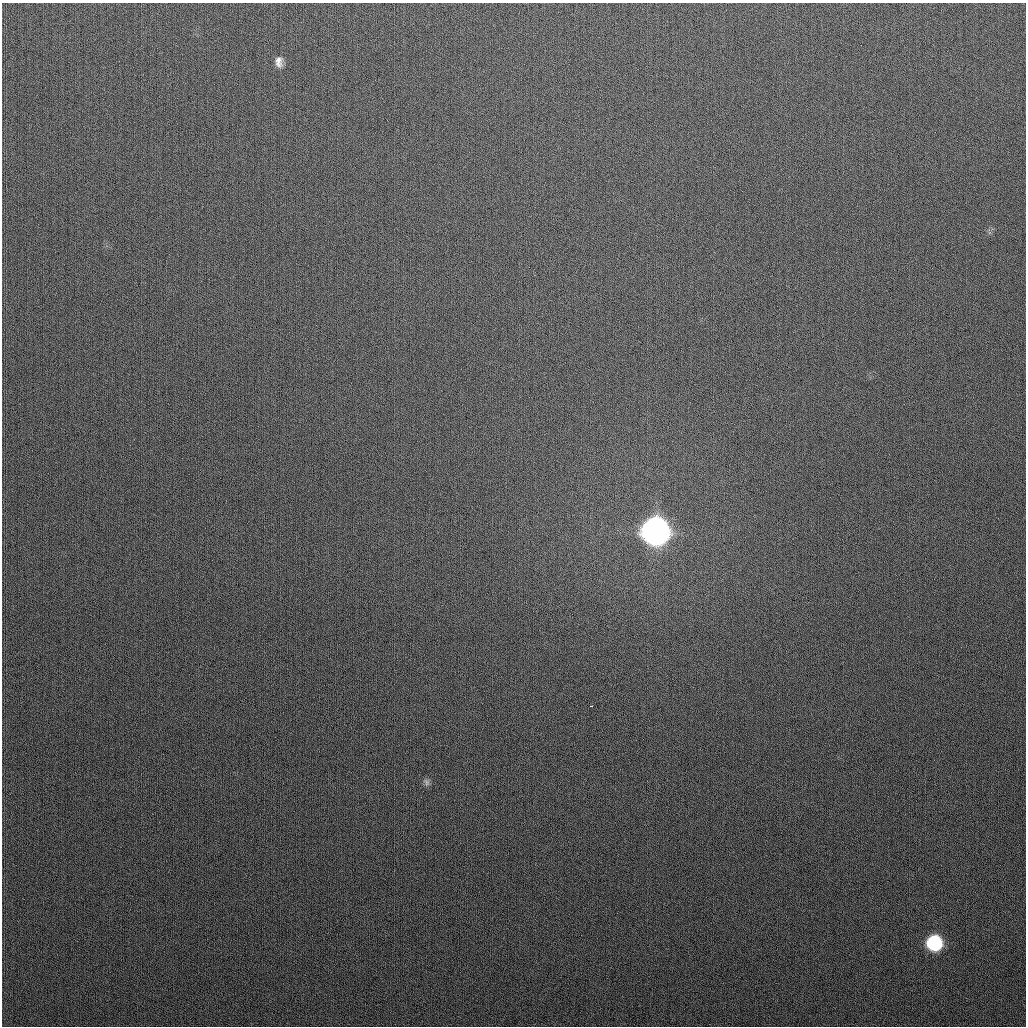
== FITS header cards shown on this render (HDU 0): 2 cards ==
NAXIS1  =                 1024
NAXIS2  =                 1024

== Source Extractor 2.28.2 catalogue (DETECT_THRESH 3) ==
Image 1024 x 1024 px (HDU 0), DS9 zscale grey, 1 PNG px = 1 image px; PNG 1028 x 1028 px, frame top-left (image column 1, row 1024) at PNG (2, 3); no overlay
Background 278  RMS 11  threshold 33.1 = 3 sigma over >= 5 px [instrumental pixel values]
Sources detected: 5; all 5 listed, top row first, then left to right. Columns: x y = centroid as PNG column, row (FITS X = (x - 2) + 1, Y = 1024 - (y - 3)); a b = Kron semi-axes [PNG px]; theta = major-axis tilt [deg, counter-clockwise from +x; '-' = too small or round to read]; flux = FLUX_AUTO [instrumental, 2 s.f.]
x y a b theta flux
279 62 12 7 -86 4.6e+03
656 531 13 12 - 1.3e+06
591 706 3 2 - 2.1e+03
426 782 10 7 -63 2.5e+03
934 943 10 10 - 9.4e+04